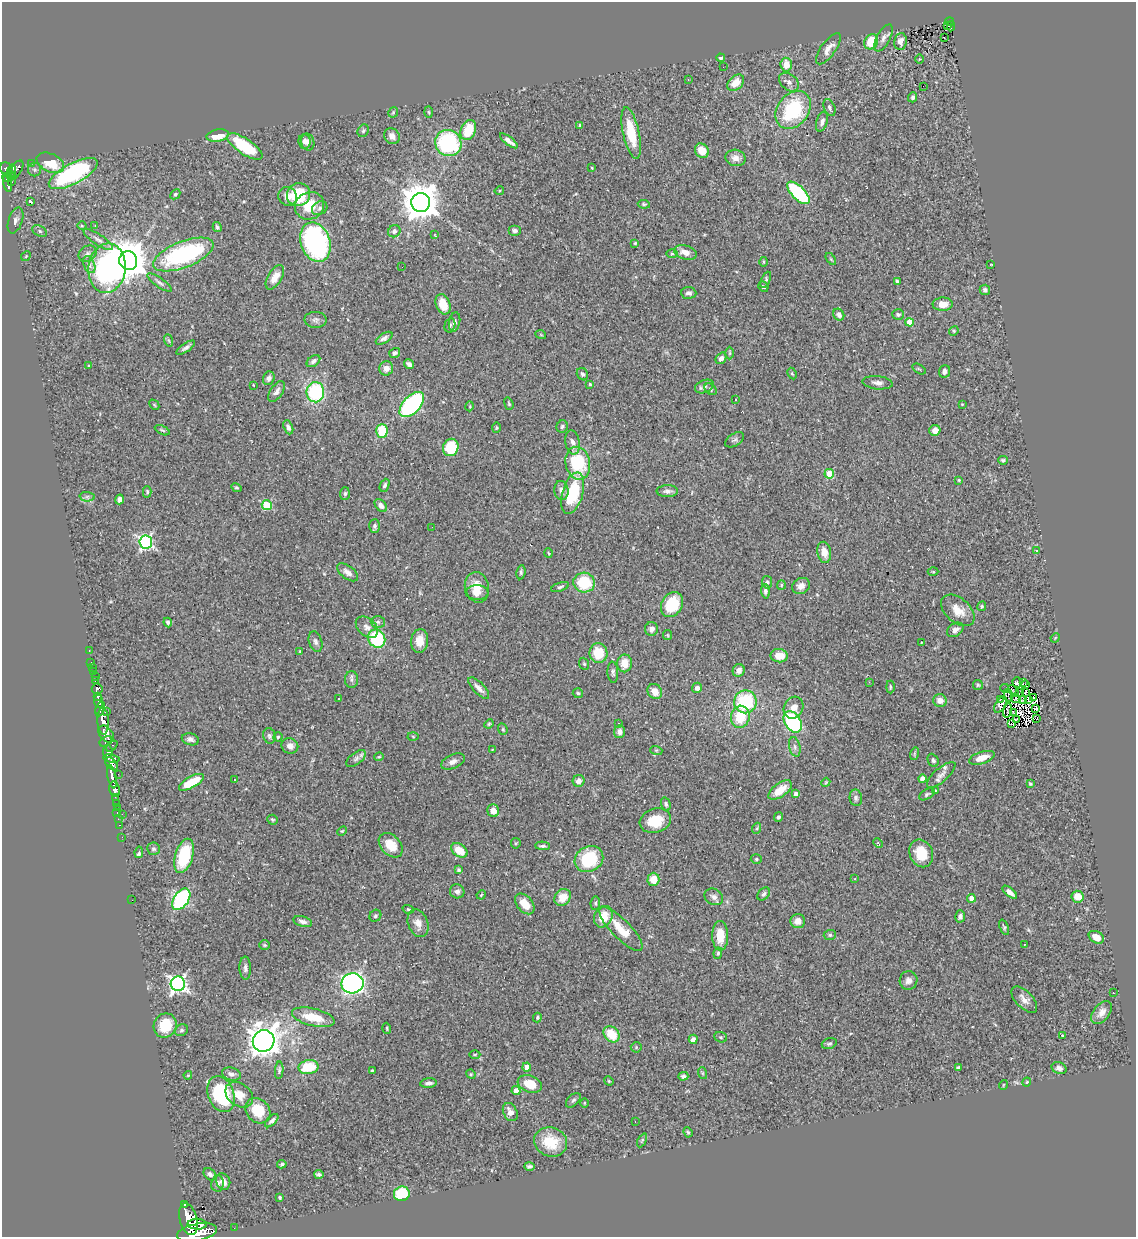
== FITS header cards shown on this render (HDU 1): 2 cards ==
NAXIS1  =                 1134
NAXIS2  =                 1235

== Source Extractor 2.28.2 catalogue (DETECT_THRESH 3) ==
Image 1134 x 1235 px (HDU 1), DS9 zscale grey, 1 PNG px = 1 image px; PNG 1138 x 1239 px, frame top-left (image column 1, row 1235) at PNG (2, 2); each listed source drawn as its Kron ellipse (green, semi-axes under 4 px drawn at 4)
Background 0.782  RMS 0.032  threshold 0.0964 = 3 sigma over >= 5 px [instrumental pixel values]
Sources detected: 392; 3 with non-positive FLUX_AUTO (blend fragments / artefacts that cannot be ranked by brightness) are neither listed nor drawn; the other 389 listed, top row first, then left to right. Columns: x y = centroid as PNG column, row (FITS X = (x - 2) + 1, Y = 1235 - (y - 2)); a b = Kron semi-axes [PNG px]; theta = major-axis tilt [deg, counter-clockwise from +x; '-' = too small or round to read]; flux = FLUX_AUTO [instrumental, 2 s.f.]
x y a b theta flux
949 22 4 4 - 86
948 25 3 2 - 27
951 26 5 2 - 27
883 38 15 6 61 11
944 38 3 2 - 2.6
900 41 8 6 81 12
871 42 8 6 54 59
828 49 18 7 54 16
721 58 4 3 - 4.6
920 59 5 3 - 1.7
786 65 7 5 -85 25
723 67 2 2 - 3.1
688 79 2 2 - 1.7
789 82 11 8 -40 9.8
736 83 9 6 44 28
924 86 2 2 - 1.4
913 97 5 4 - 5.4
829 108 9 5 -68 6.1
793 110 21 15 52 150
393 112 5 4 - 2.6
429 112 6 4 -87 2.7
822 122 10 5 72 8.6
580 125 3 3 - 4.1
468 130 10 7 67 62
363 131 6 5 - 4.1
631 133 26 8 -78 72
218 136 11 6 11 34
392 136 8 7 - 13
304 141 7 6 - 6.7
509 141 11 4 -37 12
308 142 8 6 -75 8.8
448 143 13 12 - 230
245 147 20 8 -34 110
702 151 7 6 - 33
736 158 10 8 -12 14
31 163 3 2 - 6.8
50 163 14 9 -26 52
592 168 3 2 - 1.8
6 169 7 6 - 430
15 170 11 5 55 430
35 170 7 6 - 5.1
12 171 6 3 77 290
73 174 27 10 28 300
11 175 4 3 - 90
7 177 5 3 - 92
12 182 2 2 - 9.4
8 183 8 3 -79 240
499 191 5 4 - 2.4
798 193 14 6 -45 180
175 194 6 4 45 3.6
299 195 12 11 - 87
288 196 9 9 - 16
31 202 3 3 - 24
421 202 9 9 - 5200
644 204 6 4 -8 3.1
310 206 15 13 30 55
320 208 8 6 34 6.3
15 220 13 7 71 9.9
95 225 3 2 - 2.3
82 226 5 3 - 1.8
217 227 5 4 - 3.7
40 231 7 5 -28 5.1
394 231 6 5 - 6.9
515 231 6 5 - 5.5
435 235 4 2 - 1.3
98 240 17 5 -34 11
315 242 20 14 -70 400
635 243 4 4 - 2.4
685 252 11 7 -16 18
672 253 6 4 0 2.9
87 254 9 7 34 8.4
183 254 32 13 21 320
26 256 5 4 - 2.8
831 259 7 3 -53 2.7
128 261 9 9 - 6500
763 262 5 3 - 2.2
991 264 3 2 - 1.1
89 265 9 5 -66 7.6
402 267 2 2 - 2.1
107 268 25 18 83 410
275 277 13 7 59 22
766 280 8 4 66 3.8
897 281 4 4 - 2.8
160 283 14 4 -35 6.6
763 287 5 5 - 4.3
985 290 5 5 - 5.6
689 293 8 5 -3 6.2
443 304 10 7 -68 33
943 304 10 6 1 24
898 314 6 5 - 3.8
839 315 6 5 - 7.2
316 320 11 8 -2 7.5
454 322 9 5 79 6.9
909 322 4 4 - 34
450 325 7 5 76 3.9
954 331 5 4 - 2.7
541 335 5 3 - 1.9
384 338 9 5 33 7.4
168 340 6 4 -70 3.1
186 348 11 4 33 7
395 353 6 4 36 5.3
730 353 6 4 90 3.5
721 358 6 5 - 7.7
313 361 7 5 36 6.8
409 364 5 4 - 7
89 366 3 3 - 2
386 368 7 7 - 14
919 369 7 3 -32 2.6
944 371 6 5 - 7.6
582 374 6 5 - 5.3
792 374 6 4 -62 3
269 378 7 5 71 7.3
878 383 15 6 -6 10
590 384 3 3 - 3.5
253 385 3 2 - 1.3
704 386 10 6 21 8.2
711 389 7 5 -43 4.1
277 391 12 6 56 9.5
315 392 10 9 - 160
735 399 3 2 - 2.4
509 404 6 4 -71 2.8
962 404 4 3 - 1.6
154 405 6 3 -46 2.3
412 405 15 8 46 330
470 406 5 3 - 2
288 427 7 4 -66 7.9
562 427 6 5 - 4.5
496 428 5 3 - 2.2
162 430 8 3 -26 3.2
935 430 5 5 - 14
382 431 7 5 88 76
735 440 10 6 33 5.5
573 442 12 7 -79 14
451 447 9 7 69 88
1003 460 5 4 - 4.3
578 463 16 12 -78 120
829 474 4 4 - 69
959 480 3 3 - 2.4
385 485 7 4 66 5
236 488 5 4 - 2.8
561 491 9 7 -83 11
667 491 10 6 1 8.7
147 492 6 4 -88 4
573 493 21 10 74 120
345 494 6 5 - 3.7
87 497 7 5 -1 5.4
119 499 5 4 - 9.8
267 505 5 5 - 110
381 505 7 5 -48 8.5
375 526 7 5 88 5.2
432 527 3 2 - 3.2
146 542 6 6 - 450
1036 551 3 3 - 6.9
824 552 10 7 -80 20
549 553 5 3 - 1.9
348 572 12 6 -37 11
521 572 7 4 82 4
933 572 5 3 - 2
767 582 6 5 - 4.1
584 583 11 10 - 94
781 585 5 4 - 2.5
801 586 9 7 29 13
477 587 15 12 -77 35
560 587 9 4 19 4.4
765 591 7 4 -86 6
477 593 11 7 1 19
672 604 13 10 58 89
982 606 5 4 - 3.5
958 610 19 12 -41 33
168 622 5 4 - 4.1
378 622 7 6 - 4.7
367 627 13 8 -42 12
652 629 7 6 - 9.3
955 630 9 6 33 11
667 635 5 4 - 2.2
1055 638 5 4 - 2.3
377 639 9 8 - 130
420 641 12 8 84 29
315 642 10 6 -73 7.1
921 643 3 2 - 1.3
89 650 3 2 - 13
300 651 3 3 - 1.5
598 653 10 9 - 53
779 656 8 6 -7 27
91 662 2 2 - 7.2
625 663 9 7 81 30
584 664 6 4 -68 3.2
92 668 3 2 - 16
739 670 6 6 - 11
93 671 3 3 - 32
613 672 10 5 -86 5.9
96 676 2 2 - 5.5
351 680 8 6 -90 5.8
95 681 3 2 - 51
869 682 3 3 - 2.1
1017 682 5 4 - 8
1023 683 2 2 - 0.96
978 685 5 5 - 3.1
1026 685 4 2 - 1.6
890 687 6 3 -90 2.8
479 688 14 5 -46 12
697 688 5 5 - 9.1
1005 688 4 2 - 1.5
97 689 5 5 - 310
1013 691 6 2 -52 1.9
655 692 8 6 -54 22
1020 692 3 2 - 0.97
1025 692 3 2 - 1.7
578 693 5 5 - 3
1008 695 6 3 -78 0.17
98 697 3 3 - 360
1033 697 2 2 - 1.3
1016 698 5 3 - 2.9
338 699 3 3 - 3.4
1022 699 4 2 - 1.6
1029 699 3 2 - 1.4
940 700 7 6 - 15
1000 700 3 2 - 5.6
99 701 6 4 -84 750
745 702 11 11 - 140
1000 705 9 5 58 7.6
794 708 11 9 63 19
1036 708 3 2 - 3.7
100 709 7 4 74 390
1007 710 7 2 81 4.1
106 712 3 3 - 95
1013 712 4 2 - 3.2
740 717 11 9 78 63
1037 718 3 2 - 5.7
1016 719 4 3 - 2.1
103 721 13 6 -88 1500
793 722 12 8 -57 220
618 723 3 2 - 2.8
489 724 5 4 - 2.5
1011 724 3 2 - 0.77
503 729 6 4 -70 3.2
619 732 6 5 - 9.5
106 734 9 6 -51 900
269 736 8 6 -74 5.2
413 736 5 3 - 2
278 737 4 4 - 3.3
190 739 9 6 -13 7.8
106 741 7 4 30 310
112 746 7 2 41 160
290 746 8 7 - 11
795 747 10 5 -77 7.1
492 749 3 2 - 1.2
656 750 6 4 -18 2.6
108 751 6 5 - 390
914 754 6 4 72 2.8
379 757 4 4 - 2.3
112 758 8 3 -10 460
982 758 13 6 18 24
356 759 11 6 38 7.8
933 760 7 5 -63 4.9
453 762 12 7 24 11
112 764 7 4 -47 420
118 774 2 2 - 8.5
941 775 18 7 42 12
112 776 12 3 -77 1200
922 779 4 4 - 18
234 780 3 2 - 3.7
579 781 6 6 - 13
191 782 14 5 29 72
826 782 4 3 - 1.9
1030 784 4 3 - 2.3
114 789 8 5 -80 1000
780 790 13 6 36 32
935 790 4 3 - 1.8
796 794 4 4 - 9.5
927 794 8 5 30 4.3
115 797 2 2 - 15
856 798 8 6 -83 6.3
116 803 3 2 - 21
666 804 7 4 -74 4
117 808 3 2 - 13
493 811 6 5 - 20
117 813 3 2 - 18
122 814 2 2 - 38
778 817 5 4 - 4.8
118 819 2 2 - 13
272 820 5 5 - 2.9
655 821 16 12 17 58
119 825 3 2 - 15
757 828 6 3 71 2.7
342 831 5 3 - 2.2
122 837 2 2 - 12
516 843 5 5 - 2.6
878 843 5 3 - 2
391 845 14 9 -46 45
543 846 7 3 -3 4.8
154 849 6 6 - 5.3
459 850 9 6 -38 37
139 852 6 3 80 4.9
921 853 14 11 -66 53
184 856 18 9 73 120
589 859 15 12 29 120
756 859 5 4 - 3.3
459 870 4 4 - 4.1
653 879 6 6 - 32
855 879 4 3 - 1.6
457 891 7 7 - 8.8
1010 892 9 4 -40 11
764 894 7 5 49 5.6
481 895 5 3 - 2
562 897 9 7 46 33
714 897 10 8 -30 8.6
1078 897 6 6 - 29
971 898 4 4 - 22
181 899 12 7 56 310
132 900 2 2 - 8.9
595 903 7 5 82 4
525 904 12 7 -50 34
408 909 6 4 -18 3.1
375 916 6 5 - 3.8
960 916 6 5 - 7.4
603 917 11 9 62 39
798 921 7 7 - 15
303 922 9 5 -14 8.5
418 923 14 10 -70 20
1004 927 8 4 -68 3.4
621 929 29 9 -45 49
830 935 6 5 - 3.9
720 936 15 8 -89 41
1096 937 8 5 -30 23
1025 944 3 3 - 4.8
265 945 5 4 - 2.6
718 953 6 4 80 3.4
245 968 11 5 -88 7.7
909 980 9 9 - 11
352 983 11 10 - 570
178 984 7 7 - 780
1113 993 2 2 - 1.3
1024 1000 16 8 -47 15
1102 1012 13 8 52 17
313 1017 22 8 -13 45
537 1017 5 3 - 2.9
165 1025 12 11 - 63
387 1028 5 3 - 2.5
182 1030 7 5 30 4.4
612 1034 9 7 -46 50
1063 1035 3 3 - 42
721 1037 6 5 - 3.3
693 1039 5 4 - 8
264 1041 11 10 - 2300
829 1044 8 5 18 4.2
636 1047 5 5 - 2.8
475 1055 5 3 - 2.3
309 1067 10 7 10 80
527 1067 4 4 - 17
958 1068 4 3 - 4.8
1059 1068 7 5 -24 9.5
279 1070 9 4 87 4.1
372 1070 3 2 - 2.4
702 1073 6 4 -71 2.5
231 1074 9 6 -16 10
471 1074 5 4 - 2.4
188 1075 4 3 - 1.9
683 1076 5 4 - 5.4
609 1081 5 4 - 2.5
1027 1082 4 3 - 2.4
428 1083 8 5 7 7.4
530 1084 12 8 -20 44
1003 1085 5 3 - 1.5
516 1091 4 4 - 19
221 1094 18 13 -67 180
239 1095 15 11 -36 28
573 1100 9 5 44 4.6
584 1103 4 3 - 1.9
258 1111 14 11 -46 54
510 1112 9 6 -63 14
272 1121 8 4 44 5.9
635 1122 3 3 - 1.4
688 1132 5 4 - 2.8
642 1140 7 4 62 2.9
551 1142 17 14 -20 62
282 1164 5 3 - 3.3
529 1166 5 3 - 4.4
210 1174 7 5 -46 6.5
319 1174 4 3 - 4.4
223 1181 8 7 - 10
217 1183 8 6 82 7.8
402 1194 8 7 - 90
280 1198 3 3 - 3.7
185 1205 3 3 - 120
188 1219 16 8 -76 3300
197 1224 10 5 -1 1500
234 1228 2 2 - 7.6
197 1232 20 8 10 3900
At the frame edge (FLAGS 8, measured only in part): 1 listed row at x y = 197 1232
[3 non-positive-flux detections neither listed nor drawn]